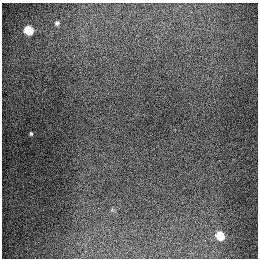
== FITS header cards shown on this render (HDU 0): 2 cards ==
NAXIS1  =                  256
NAXIS2  =                  256

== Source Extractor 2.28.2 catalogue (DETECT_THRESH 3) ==
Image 256 x 256 px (HDU 0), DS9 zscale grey, 1 PNG px = 1 image px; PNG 260 x 260 px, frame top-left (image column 1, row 256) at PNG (2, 3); no overlay
Background 1290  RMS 27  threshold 79.7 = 3 sigma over >= 5 px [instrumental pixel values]
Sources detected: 4; all 4 listed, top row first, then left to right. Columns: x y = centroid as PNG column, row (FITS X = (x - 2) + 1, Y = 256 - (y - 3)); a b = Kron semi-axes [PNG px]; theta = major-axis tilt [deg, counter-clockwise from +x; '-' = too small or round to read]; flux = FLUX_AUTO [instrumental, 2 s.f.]
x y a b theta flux
57 23 6 5 - 3300
28 30 6 5 - 93000
31 134 4 3 - 2100
220 236 6 5 - 69000